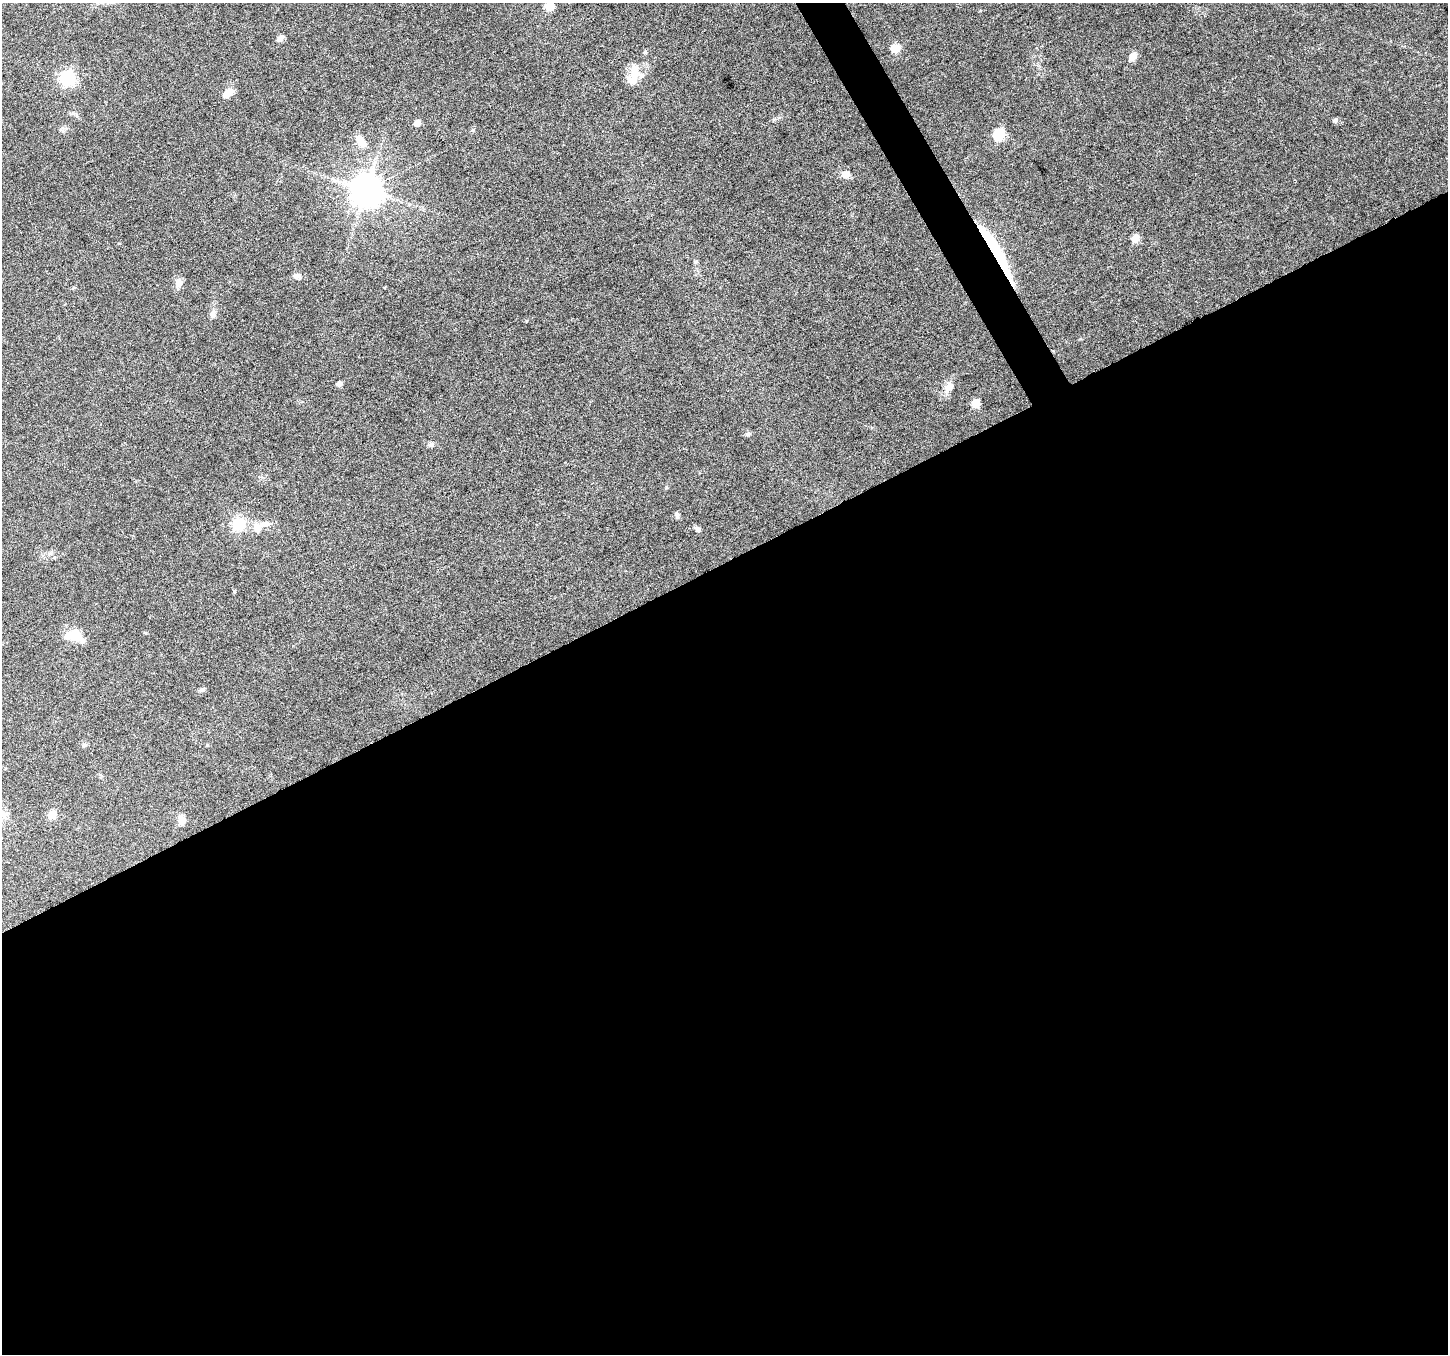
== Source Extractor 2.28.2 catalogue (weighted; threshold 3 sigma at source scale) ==
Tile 15 of 4 x 4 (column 3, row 4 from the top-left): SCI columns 2893-4338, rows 104-1455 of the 5788 x 5675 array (HDU 1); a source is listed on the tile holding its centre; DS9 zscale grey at full resolution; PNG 1450 x 1356 px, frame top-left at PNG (2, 3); no overlay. Shown black and unused: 60% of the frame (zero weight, under 4 of 8 exposures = <1% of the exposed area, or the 3 px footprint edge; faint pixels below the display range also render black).
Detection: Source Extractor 2.28.2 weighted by HDU 2 'WHT'; one run over the whole footprint, this tile lists its part. Background 0.0485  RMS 0.0031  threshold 0.0125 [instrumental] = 3 sigma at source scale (4.09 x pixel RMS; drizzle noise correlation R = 1.36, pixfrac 0.8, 0.0396/0.0396 arcsec/px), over >= 5 px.
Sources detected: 41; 3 inside a brighter object's white glare — not listed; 2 inside a brighter listed object's ellipse — not listed separately; the other 36 listed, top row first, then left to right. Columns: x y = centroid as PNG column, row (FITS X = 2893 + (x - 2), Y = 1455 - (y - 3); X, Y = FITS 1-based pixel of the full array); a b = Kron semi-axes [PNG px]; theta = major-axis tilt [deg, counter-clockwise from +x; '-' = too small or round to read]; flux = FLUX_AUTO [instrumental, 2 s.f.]
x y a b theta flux
549 6 5 5 - 8.3
280 38 10 6 46 0.92
895 48 5 5 - 10
645 52 5 4 - 0.38
1133 56 9 6 58 2.3
634 72 15 12 -76 3.3
67 77 6 6 - 66
228 93 12 8 40 2.8
1335 120 6 5 - 0.71
417 123 5 4 - 3.1
999 134 6 5 - 24
361 141 16 8 -55 3.5
846 174 7 7 - 2.4
366 190 9 9 - 590
1135 238 5 5 - 6.6
996 256 67 12 -57 19
297 276 11 7 -13 1.2
178 283 11 9 69 1.6
213 314 13 7 84 1.3
339 384 6 5 - 0.89
949 387 18 8 44 2.3
975 403 5 5 - 7.2
748 434 6 5 - 0.6
431 445 7 6 - 0.7
677 515 8 5 -88 0.6
238 524 17 16 - 5.9
257 527 15 9 -81 2.2
698 529 8 6 -57 0.79
234 592 6 3 -82 0.33
74 636 16 10 -11 6.9
202 690 9 4 0 0.53
84 745 6 5 - 0.54
207 745 5 3 - 0.22
2 814 12 9 -15 1.9
52 815 5 5 - 7.5
182 820 14 9 -75 2
Overlapping masked pixels (flux is a lower limit): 1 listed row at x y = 996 256
Isophote crosses this tile's border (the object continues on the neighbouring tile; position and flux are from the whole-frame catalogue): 2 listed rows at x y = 549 6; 2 814
Unlisted compact peaks at least as high as the median listed source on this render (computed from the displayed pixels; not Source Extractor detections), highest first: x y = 526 321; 473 130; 666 487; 774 119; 695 262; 146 633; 980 11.